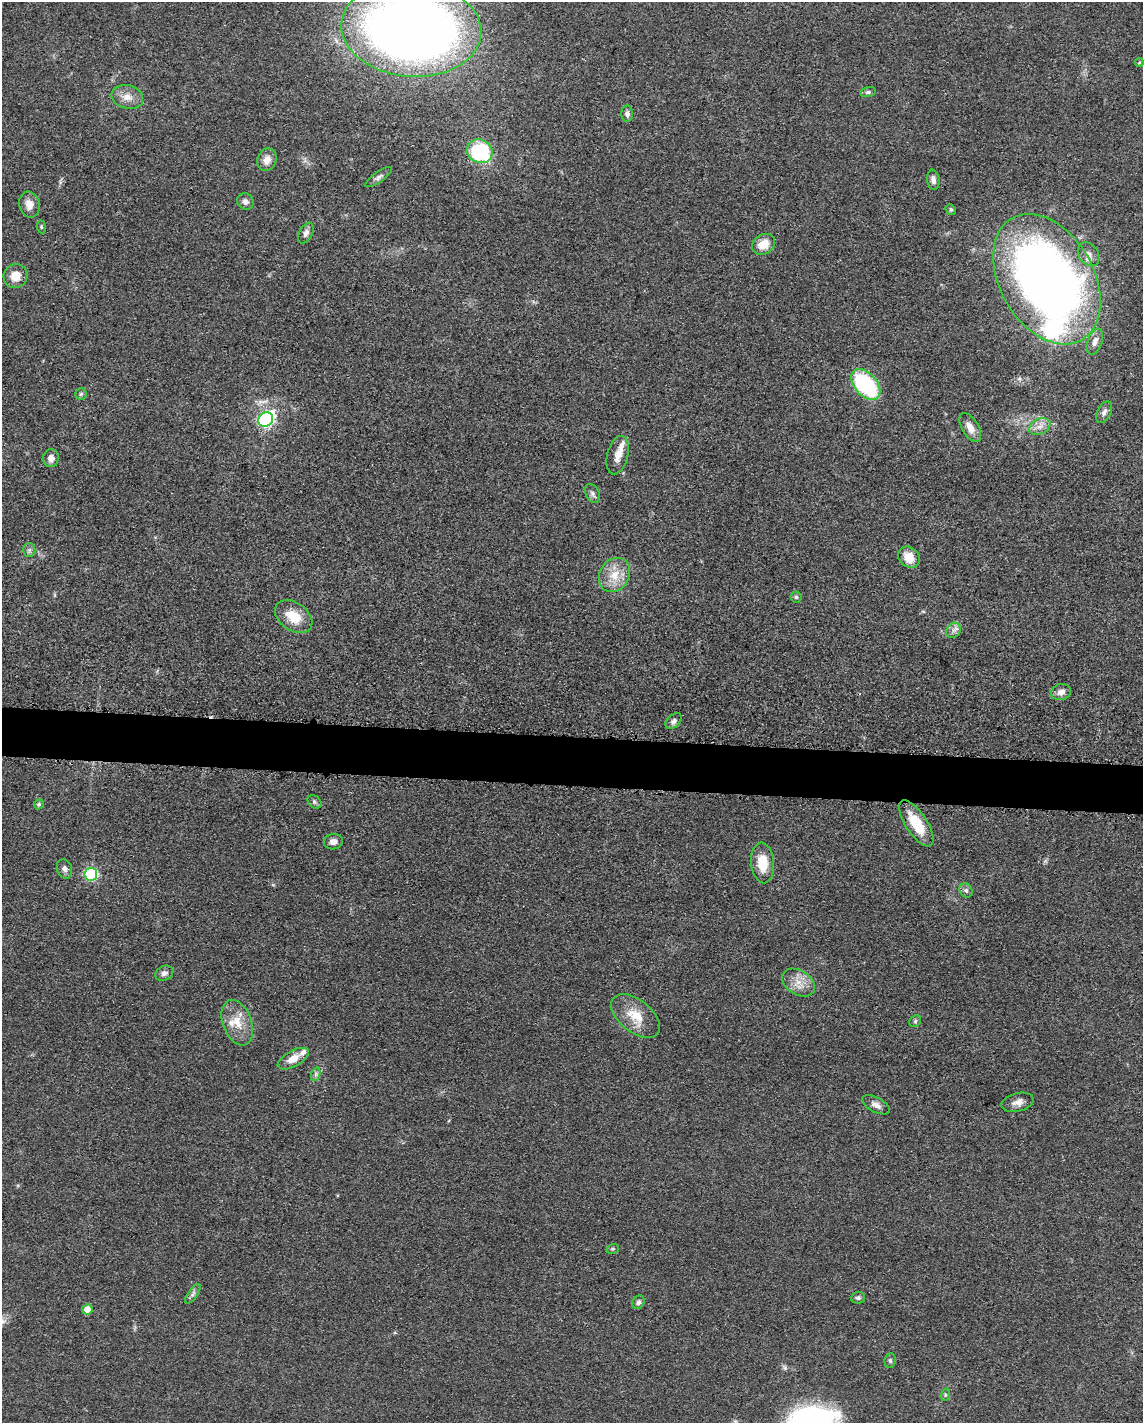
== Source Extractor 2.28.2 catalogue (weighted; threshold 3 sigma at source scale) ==
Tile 6 of 4 x 3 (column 2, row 2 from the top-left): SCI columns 1157-2297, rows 1650-3070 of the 4592 x 4659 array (HDU 1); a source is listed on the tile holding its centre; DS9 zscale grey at full resolution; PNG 1145 x 1425 px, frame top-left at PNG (2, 2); each listed source drawn as its Kron ellipse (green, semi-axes under 4 px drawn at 4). Shown black and unused: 3% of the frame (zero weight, under 3 of 5 exposures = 4% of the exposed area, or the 3 px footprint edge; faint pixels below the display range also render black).
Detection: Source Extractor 2.28.2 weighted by HDU 2 'WHT'; one run over the whole footprint, this tile lists its part. Background 0.0477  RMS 0.0055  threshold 0.0247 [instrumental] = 3 sigma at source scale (4.5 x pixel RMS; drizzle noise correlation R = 1.50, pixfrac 1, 0.05/0.05 arcsec/px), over >= 5 px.
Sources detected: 64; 4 inside a brighter listed object's ellipse — not listed separately; the other 60 listed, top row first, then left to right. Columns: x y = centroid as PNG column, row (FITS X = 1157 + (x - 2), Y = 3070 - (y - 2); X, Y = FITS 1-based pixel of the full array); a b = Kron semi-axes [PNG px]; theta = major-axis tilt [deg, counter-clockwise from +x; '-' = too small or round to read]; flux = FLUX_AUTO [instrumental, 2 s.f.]
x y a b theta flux
411 29 70 48 -5 690
1139 62 4 4 - 0.53
868 92 8 5 14 1.3
127 97 16 11 -14 5.8
627 114 8 6 90 1.9
480 151 13 11 -29 48
267 160 11 9 68 4.5
379 177 16 5 35 2
933 180 10 6 -83 2.4
245 201 9 8 - 2.5
29 204 13 10 -77 4.7
951 209 6 4 -48 0.89
41 227 6 3 -82 0.63
306 233 11 6 64 2.4
763 244 12 9 33 7.4
1089 254 13 9 -54 3.7
15 276 12 11 - 7.1
1047 279 70 47 -60 500
1095 342 13 7 71 3.7
866 385 18 11 -48 54
81 394 6 5 - 1.1
1104 412 12 7 62 2.2
266 420 8 6 41 110
1040 426 11 7 25 3.7
970 428 16 8 -59 5.3
618 455 20 10 75 5.3
51 458 9 7 81 3.8
592 494 10 6 -62 1.8
29 550 6 6 - 1.3
909 557 11 9 -42 8.3
614 575 18 15 58 10
796 597 5 5 - 0.99
294 617 21 14 -36 13
953 630 8 7 - 2.3
1061 692 10 8 12 3.2
673 721 9 6 43 1.7
314 802 8 5 -42 1.4
39 804 5 4 - 0.81
916 823 26 10 -57 16
333 842 9 7 9 2.8
763 863 20 11 -84 12
65 869 10 7 -69 2.2
91 874 6 6 - 69
966 890 7 6 - 1.5
164 973 9 7 22 2.1
799 983 18 12 -32 7
636 1016 28 16 -39 14
915 1021 6 5 - 0.98
237 1023 24 14 -69 11
293 1059 17 8 29 6.4
316 1074 7 4 72 1.3
1018 1102 16 9 14 4
876 1105 15 7 -28 3.3
613 1249 6 4 19 0.85
193 1294 11 5 55 1.6
858 1298 7 5 7 1.3
638 1302 7 6 - 1.8
87 1309 5 5 - 6.6
890 1361 7 5 79 1.1
945 1395 6 4 72 0.82
Isophote crosses this tile's border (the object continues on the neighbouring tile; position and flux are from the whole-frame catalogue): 1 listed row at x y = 411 29